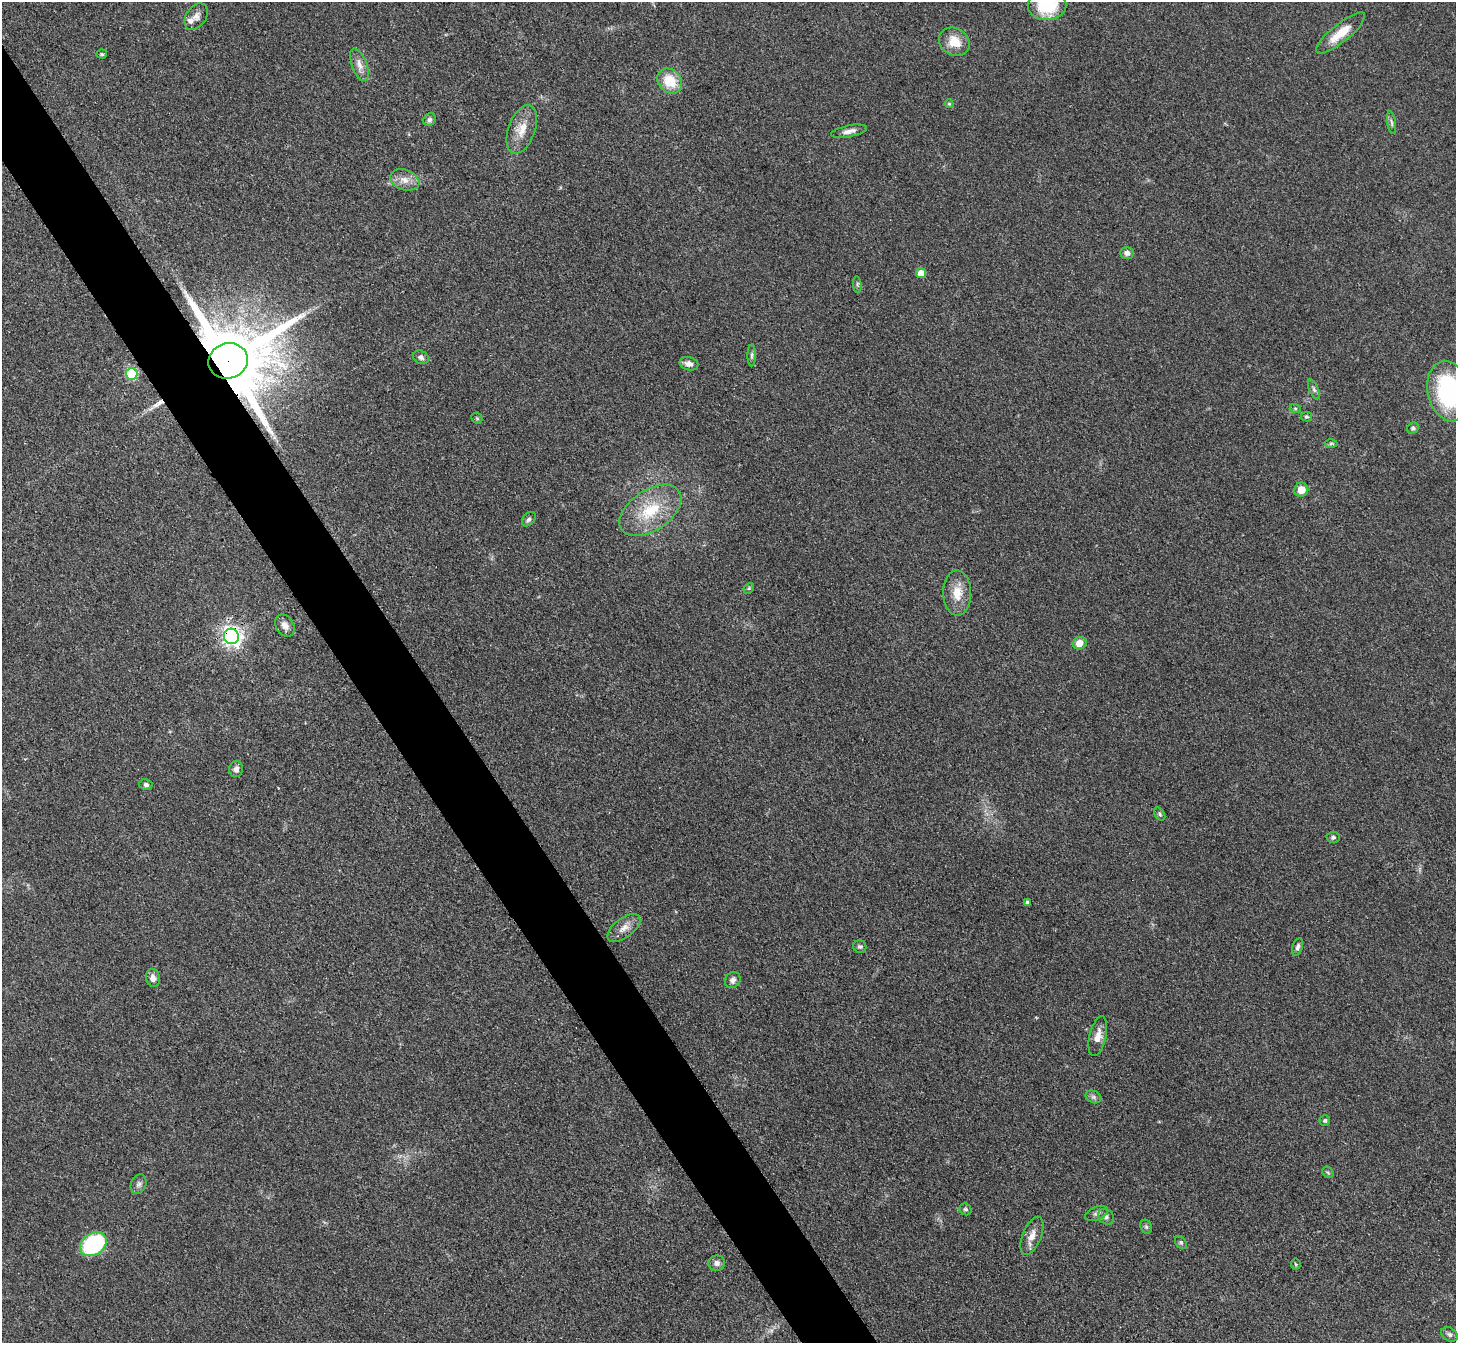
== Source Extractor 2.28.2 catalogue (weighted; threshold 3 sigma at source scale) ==
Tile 11 of 4 x 4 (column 3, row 3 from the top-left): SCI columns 2923-4376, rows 1649-2989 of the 5847 x 5841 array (HDU 1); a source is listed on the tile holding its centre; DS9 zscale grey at full resolution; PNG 1458 x 1345 px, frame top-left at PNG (2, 2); each listed source drawn as its Kron ellipse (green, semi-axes under 4 px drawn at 4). Shown black and unused: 5% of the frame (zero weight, under 3 of 4 exposures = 2% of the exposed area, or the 3 px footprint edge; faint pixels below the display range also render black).
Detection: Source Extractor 2.28.2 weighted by HDU 2 'WHT'; one run over the whole footprint, this tile lists its part. Background 0.0921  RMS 0.0063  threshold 0.0282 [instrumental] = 3 sigma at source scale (4.5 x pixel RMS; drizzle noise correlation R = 1.50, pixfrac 1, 0.05/0.05 arcsec/px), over >= 5 px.
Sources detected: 63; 1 long thin detection or spike segment (spike, bleed or trail) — neither listed nor drawn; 1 inside a brighter listed object's ellipse — not listed separately; the other 61 listed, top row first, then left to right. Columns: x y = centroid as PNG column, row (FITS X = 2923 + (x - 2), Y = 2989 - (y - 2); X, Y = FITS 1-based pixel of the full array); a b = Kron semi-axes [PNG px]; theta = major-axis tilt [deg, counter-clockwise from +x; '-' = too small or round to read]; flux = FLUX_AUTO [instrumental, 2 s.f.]
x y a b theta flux
1047 5 19 14 1 34
196 17 14 10 55 4
1341 33 30 9 39 13
954 42 16 13 -33 11
102 54 5 4 - 0.92
359 65 17 7 -69 4.8
670 81 13 11 -47 17
949 104 4 4 - 0.68
430 119 7 5 44 1.7
1392 122 11 4 -82 1.5
522 129 25 13 70 11
849 131 18 6 11 4.2
405 180 15 10 -18 6.1
1127 253 7 6 - 2.4
921 273 5 5 - 7.5
857 285 8 3 -84 0.9
752 355 11 4 90 1.4
421 357 8 6 -31 2.1
228 361 20 17 19 11000
689 364 9 6 -14 3.4
132 374 6 6 - 44
1314 389 10 4 -66 1.6
1449 391 30 21 -77 81
1295 408 5 3 - 0.76
1306 417 5 4 - 0.89
477 418 6 5 - 0.92
1413 428 6 5 - 1.2
1331 444 6 4 1 0.89
1301 490 7 7 - 7.3
650 510 35 20 34 29
529 519 8 5 48 1.7
749 588 6 4 46 0.82
957 593 22 14 -89 11
285 626 12 9 -56 4.1
231 636 8 7 - 330
1080 643 7 6 - 7.4
236 769 8 7 - 2.5
146 785 7 5 -12 1.6
1160 814 7 5 -55 1.1
1333 837 6 5 - 1.5
1028 903 4 3 - 1.9
624 928 19 9 36 6
860 947 6 6 - 1.5
1298 947 9 5 71 1.7
153 978 9 7 -80 3.4
733 980 8 7 - 2.8
1098 1036 20 8 77 6.8
1093 1097 8 6 -21 1.8
1325 1120 5 5 - 1.2
1328 1172 6 5 - 1
139 1184 10 7 68 2.1
965 1209 6 5 - 1.3
1097 1213 12 6 20 2.3
1106 1217 9 7 -36 2.2
1146 1227 7 5 -68 1.3
1032 1236 20 9 68 6.4
1181 1242 7 5 -50 1.1
93 1244 14 11 34 60
717 1263 8 7 - 2.8
1296 1264 5 5 - 0.88
1449 1334 9 6 -32 1.7
Overlapping masked pixels (flux is a lower limit): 2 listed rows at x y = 228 361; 231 636
Isophote crosses this tile's border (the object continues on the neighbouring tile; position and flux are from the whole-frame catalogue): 2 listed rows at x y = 1047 5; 1449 391